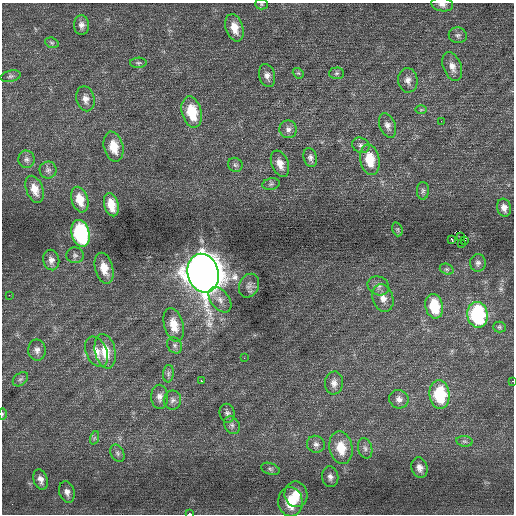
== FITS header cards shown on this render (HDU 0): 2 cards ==
NAXIS1  =                  512 / Axis length
NAXIS2  =                  512 / Axis length

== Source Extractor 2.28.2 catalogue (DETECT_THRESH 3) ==
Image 512 x 512 px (HDU 0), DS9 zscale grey, 1 PNG px = 1 image px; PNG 516 x 516 px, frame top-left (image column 1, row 512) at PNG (2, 3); each listed source drawn as its Kron ellipse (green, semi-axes under 4 px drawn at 4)
Background 0.304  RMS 0.72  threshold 2.15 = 3 sigma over >= 5 px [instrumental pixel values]
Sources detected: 85; all 85 listed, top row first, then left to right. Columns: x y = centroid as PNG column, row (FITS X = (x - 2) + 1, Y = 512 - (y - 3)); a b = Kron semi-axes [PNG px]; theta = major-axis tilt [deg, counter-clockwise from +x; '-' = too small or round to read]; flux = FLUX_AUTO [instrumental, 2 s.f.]
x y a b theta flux
261 4 6 5 - 79
442 4 11 7 -9 230
81 25 10 7 -86 240
234 28 14 8 -72 660
458 35 9 8 - 180
52 43 7 5 -18 91
138 63 8 5 2 110
452 67 15 9 -69 390
298 73 6 4 -41 73
336 73 7 6 - 110
11 76 10 5 13 130
267 76 12 8 -75 260
408 80 12 9 -83 310
85 99 12 9 -77 340
421 110 6 4 1 58
192 112 16 10 -76 1700
441 121 2 2 - 51
388 126 13 7 -68 260
288 129 9 8 - 200
361 145 9 7 -28 200
113 147 15 9 -76 940
310 158 10 6 -75 180
26 159 9 8 - 180
370 160 15 9 -80 1300
280 164 14 8 -68 460
235 165 7 7 - 120
48 170 8 8 - 180
271 184 9 5 11 120
35 189 14 8 -70 560
423 191 9 6 88 130
80 200 13 8 -73 850
111 205 12 7 -75 760
504 208 9 7 -72 280
397 229 7 5 -72 70
81 233 13 9 -76 5700
461 236 2 2 - 41
451 239 4 2 - 130
465 240 3 2 - 66
461 244 3 3 - 220
75 255 9 8 - 170
51 260 10 8 -76 260
478 263 9 8 - 160
104 268 16 9 -75 730
447 269 7 5 -19 96
203 273 20 15 -75 99000
249 286 12 9 64 260
378 286 11 9 -26 260
9 295 2 2 - 41
383 298 14 10 -72 450
220 300 14 9 -52 360
434 306 12 9 -78 1600
478 315 13 10 -80 5200
174 325 17 9 -75 820
499 327 6 5 - 84
175 345 8 7 - 150
37 350 10 9 - 260
105 351 17 10 -78 980
96 352 16 10 -66 490
244 358 2 2 - 21
168 374 9 5 84 130
20 379 8 6 39 130
201 381 2 2 - 310
512 381 3 2 - 53
334 383 11 9 85 300
439 394 14 10 -84 2600
160 397 12 8 -89 280
399 399 10 9 - 250
172 400 9 8 - 210
227 413 9 7 -77 160
2 414 6 4 89 60
232 425 9 7 -59 170
94 438 7 4 71 84
464 441 8 5 -7 110
316 444 9 8 - 210
341 448 16 11 -79 1100
365 448 10 7 -75 180
117 453 9 6 -64 140
419 468 10 8 -73 320
270 469 9 5 -18 130
330 477 10 8 -83 240
41 479 10 7 -71 280
67 492 11 7 -73 270
296 494 13 11 -80 760
290 502 15 12 -84 1400
190 514 4 2 - 280
At the frame edge (FLAGS 8, measured only in part): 5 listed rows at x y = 261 4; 442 4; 512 381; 2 414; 190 514